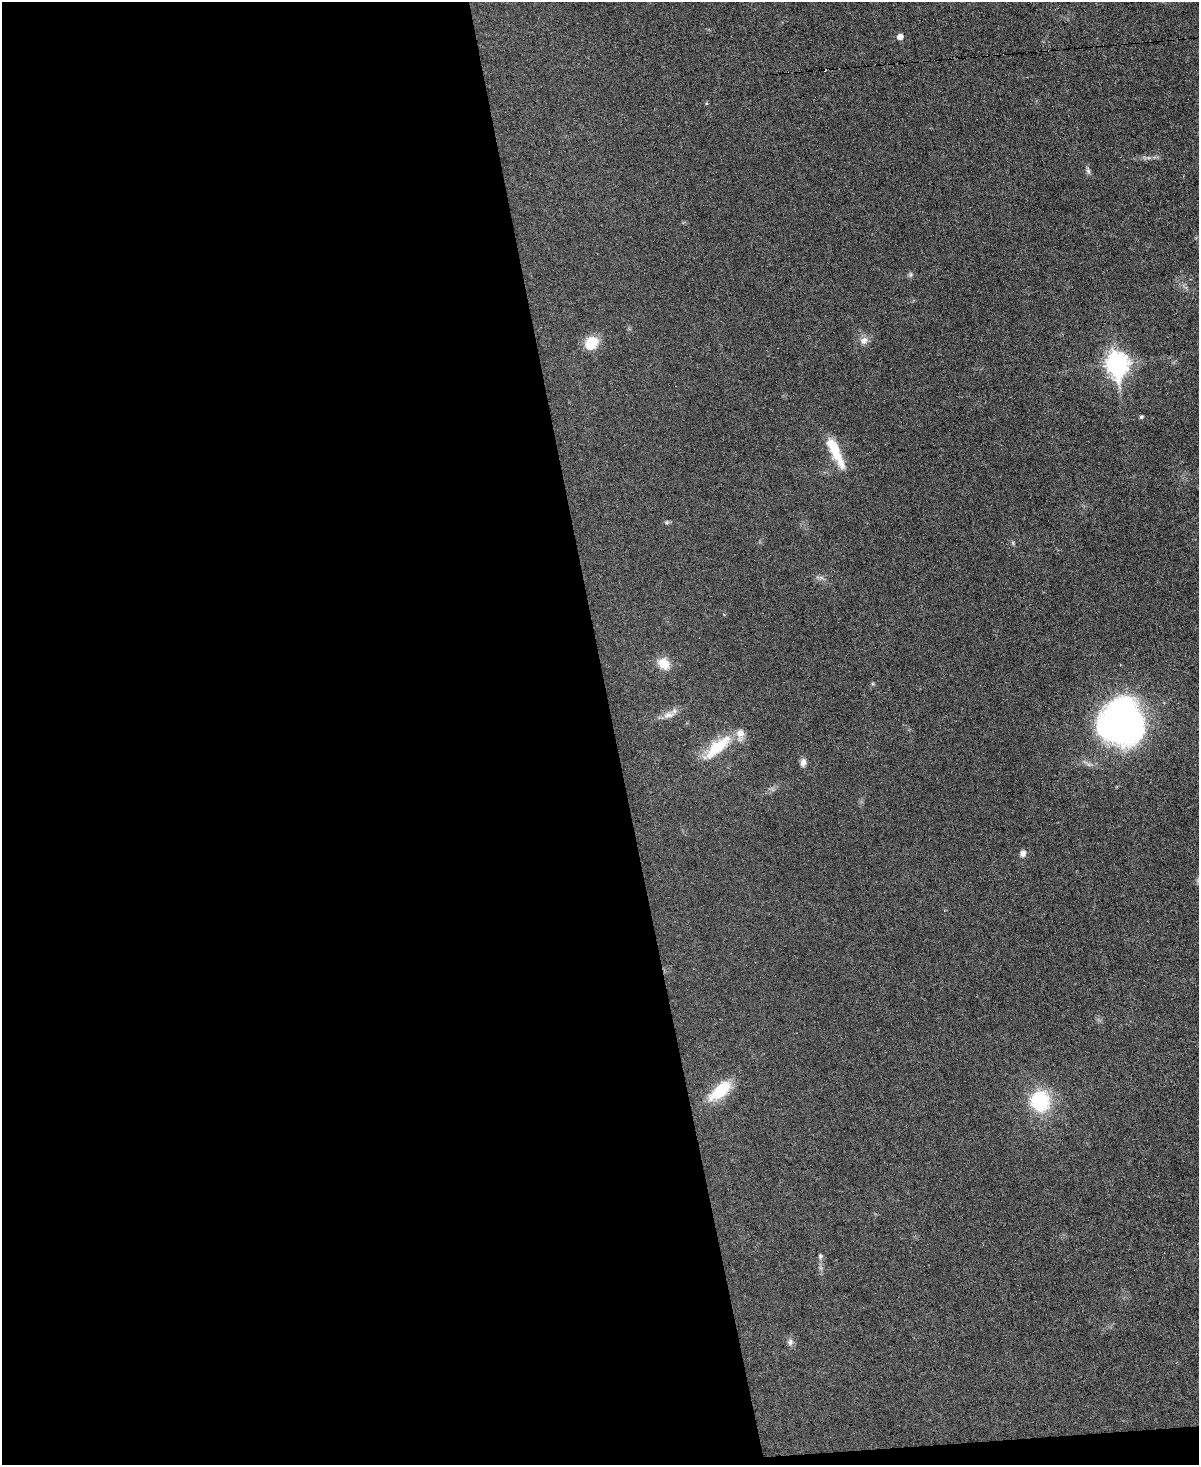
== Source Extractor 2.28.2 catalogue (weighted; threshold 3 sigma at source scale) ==
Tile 9 of 4 x 3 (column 1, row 3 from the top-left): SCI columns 2-1198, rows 247-1709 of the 4790 x 4768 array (HDU 1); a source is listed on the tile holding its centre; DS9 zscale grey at full resolution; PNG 1201 x 1467 px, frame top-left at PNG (2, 2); no overlay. Shown black and unused: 52% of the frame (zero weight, under 3 of 6 exposures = <1% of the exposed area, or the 3 px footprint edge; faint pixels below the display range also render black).
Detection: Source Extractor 2.28.2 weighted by HDU 2 'WHT'; one run over the whole footprint, this tile lists its part. Background 0.0345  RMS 0.0041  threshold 0.0169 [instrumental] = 3 sigma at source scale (4.09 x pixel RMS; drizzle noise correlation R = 1.36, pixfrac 0.8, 0.05/0.05 arcsec/px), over >= 5 px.
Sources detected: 23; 1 too faint to see at this stretch — not listed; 2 inside a brighter listed object's ellipse — not listed separately; the other 20 listed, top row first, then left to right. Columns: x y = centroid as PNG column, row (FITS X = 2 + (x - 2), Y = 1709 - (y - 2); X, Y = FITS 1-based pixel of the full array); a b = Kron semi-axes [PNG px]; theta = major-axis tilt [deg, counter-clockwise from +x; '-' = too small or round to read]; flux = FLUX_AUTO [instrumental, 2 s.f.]
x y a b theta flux
900 37 5 5 - 2.6
1088 170 11 5 -71 1
910 274 7 5 71 0.75
864 341 11 10 - 2.5
591 343 17 14 40 7.7
1117 364 11 8 -83 220
1141 417 5 4 - 0.69
834 449 31 11 -65 12
667 522 6 5 - 0.61
821 577 7 4 -19 0.93
664 663 15 12 -37 5.5
668 715 18 8 14 3.1
1121 722 36 33 -90 190
717 747 40 13 41 14
803 762 11 7 81 1.8
1023 853 8 7 - 1.9
720 1091 32 14 40 13
1040 1101 21 19 -87 25
820 1256 7 6 - 0.85
790 1342 9 8 - 1.5